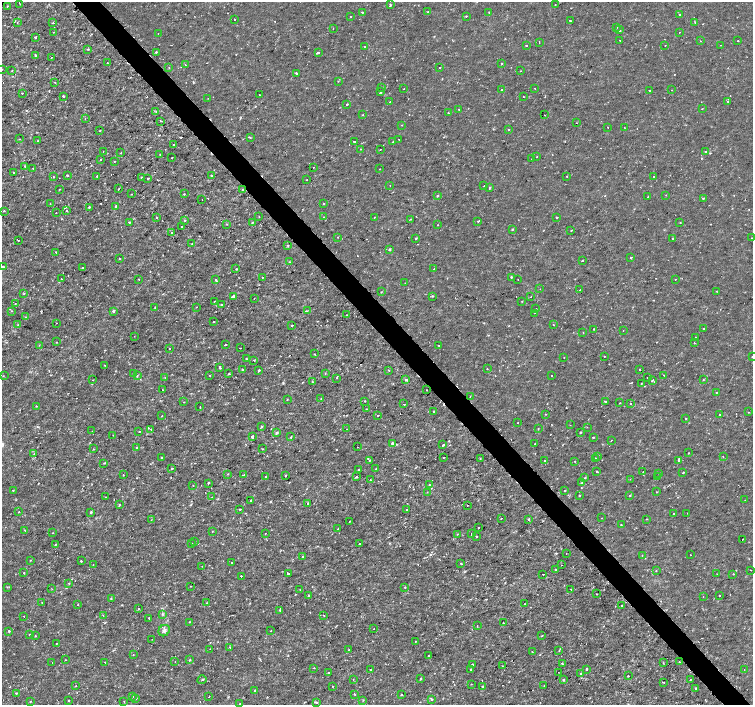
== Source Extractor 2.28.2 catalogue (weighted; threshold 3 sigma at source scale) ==
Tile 6 of 4 x 4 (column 2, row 2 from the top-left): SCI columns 1507-3008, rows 3020-4425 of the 6012 x 5975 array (HDU 1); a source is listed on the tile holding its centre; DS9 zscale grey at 2 x 2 block average (1 PNG px = mean of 2 x 2 image px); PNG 755 x 707 px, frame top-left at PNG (2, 2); each listed source drawn as its Kron ellipse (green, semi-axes under 4 px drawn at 4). Shown black and unused: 4% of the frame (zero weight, under 2 of 3 exposures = <1% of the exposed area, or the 3 px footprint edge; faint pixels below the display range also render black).
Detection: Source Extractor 2.28.2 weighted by HDU 2 'WHT'; one run over the whole footprint, this tile lists its part. Background 3.55e-06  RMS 8.1e-04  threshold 0.00366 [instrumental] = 3 sigma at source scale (4.5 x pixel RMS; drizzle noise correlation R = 1.50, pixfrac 1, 0.0396/0.0396 arcsec/px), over >= 5 px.
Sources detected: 483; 12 cosmic-ray / hot-pixel residue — neither listed nor drawn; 4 coinciding with a brighter row at this scale — not listed separately; the other 467 listed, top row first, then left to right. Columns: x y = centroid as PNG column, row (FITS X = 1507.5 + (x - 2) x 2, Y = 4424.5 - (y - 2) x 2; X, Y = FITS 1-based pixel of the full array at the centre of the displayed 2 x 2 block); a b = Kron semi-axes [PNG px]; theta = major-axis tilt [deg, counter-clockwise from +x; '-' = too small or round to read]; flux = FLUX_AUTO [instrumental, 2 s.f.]
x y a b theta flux
19 3 2 2 - 0.094
390 5 3 2 - 0.19
555 5 2 2 - 0.072
7 6 2 2 - 0.24
362 12 2 2 - 0.45
428 12 2 2 - 0.16
489 12 2 2 - 0.13
679 14 2 2 - 0.46
350 16 2 2 - 0.088
466 16 2 2 - 0.11
234 19 2 2 - 0.18
570 21 2 2 - 0.66
695 22 2 2 - 0.19
17 23 2 2 - 0.088
53 23 3 2 - 0.1
616 27 3 2 - 0.11
333 29 2 2 - 0.15
620 30 2 2 - 0.49
54 32 2 2 - 0.14
679 32 2 2 - 0.055
158 34 2 2 - 0.1
35 37 2 2 - 0.45
620 40 2 2 - 0.23
700 41 2 2 - 0.086
738 41 2 2 - 0.25
539 43 2 2 - 0.068
526 45 2 2 - 0.34
665 45 2 2 - 0.088
720 45 2 2 - 0.066
364 47 2 2 - 0.37
88 49 2 2 - 0.34
156 52 2 2 - 0.23
319 52 2 2 - 0.5
35 55 2 2 - 0.24
51 57 2 2 - 0.1
107 63 2 2 - 0.077
502 63 2 2 - 0.13
185 64 2 2 - 0.066
169 68 2 2 - 0.11
440 68 2 2 - 0.13
2 69 2 2 - 0.12
12 70 2 2 - 0.091
521 71 2 2 - 0.087
296 73 2 2 - 0.47
338 81 2 2 - 0.13
55 82 3 2 - 0.11
382 87 2 2 - 0.088
535 88 2 2 - 0.27
404 89 2 2 - 0.2
502 89 2 2 - 0.44
649 90 2 2 - 0.31
672 90 2 2 - 0.069
381 92 2 2 - 0.34
22 93 2 2 - 0.36
260 95 2 2 - 0.11
63 96 2 2 - 0.42
523 96 2 2 - 0.076
208 98 2 2 - 0.071
728 101 3 2 - 0.12
390 102 2 2 - 0.092
347 104 2 2 - 0.32
702 109 2 2 - 0.098
459 110 2 2 - 0.18
156 111 3 2 - 0.2
448 113 2 2 - 0.18
363 115 2 2 - 0.15
544 115 2 2 - 0.09
85 119 2 2 - 0.082
160 121 2 2 - 0.24
576 123 2 2 - 0.085
401 125 2 2 - 0.14
608 127 2 2 - 0.088
624 127 2 2 - 0.061
508 129 2 2 - 0.13
100 130 2 2 - 0.18
250 138 2 2 - 0.13
19 139 2 2 - 0.13
399 139 2 2 - 0.16
37 141 2 2 - 0.069
354 141 2 2 - 0.36
393 142 2 2 - 0.3
174 145 2 2 - 0.46
361 149 2 2 - 0.098
380 149 2 2 - 0.095
103 151 2 2 - 0.071
705 152 3 2 - 0.17
121 153 2 2 - 0.38
160 154 2 2 - 0.1
537 157 2 2 - 0.14
172 158 2 2 - 0.25
101 159 2 2 - 0.11
532 159 2 2 - 0.12
115 161 2 2 - 0.083
25 166 2 2 - 0.27
313 167 2 2 - 0.23
33 168 2 2 - 0.099
380 169 2 2 - 0.074
14 172 2 2 - 0.12
67 175 2 2 - 0.22
97 176 2 2 - 0.13
211 176 2 2 - 0.38
567 176 2 2 - 0.13
653 176 2 2 - 0.26
53 177 2 2 - 0.21
142 177 2 2 - 0.15
148 178 2 2 - 0.3
307 180 2 2 - 0.23
390 186 2 2 - 0.062
484 186 2 2 - 0.091
489 188 3 2 - 0.2
60 189 2 2 - 0.11
118 189 2 2 - 0.2
242 190 3 3 - 0.31
132 194 2 2 - 0.17
184 194 3 2 - 0.12
666 195 2 2 - 0.12
437 196 2 2 - 0.29
648 197 2 2 - 0.11
703 198 2 2 - 0.17
202 200 2 2 - 0.091
324 203 2 2 - 0.14
50 204 2 2 - 0.13
116 206 2 2 - 0.62
89 207 2 2 - 0.25
66 210 2 2 - 0.18
4 211 2 2 - 0.14
56 213 2 2 - 0.16
259 216 2 2 - 0.11
156 217 3 2 - 0.15
324 217 2 2 - 0.067
556 217 2 2 - 0.24
374 218 2 2 - 0.13
411 219 2 2 - 0.073
185 220 2 2 - 0.14
478 221 2 2 - 0.13
129 222 2 2 - 0.29
252 222 3 2 - 0.1
680 223 2 2 - 0.1
227 224 2 2 - 0.081
437 225 2 2 - 0.11
182 227 2 2 - 0.24
512 229 3 2 - 0.17
571 231 2 2 - 0.11
172 233 2 2 - 0.41
337 237 2 2 - 0.11
416 238 3 2 - 0.19
672 238 2 2 - 0.21
752 238 2 2 - 0.12
18 240 2 2 - 0.16
192 244 3 2 - 0.15
288 245 3 2 - 0.23
389 249 2 2 - 0.35
56 252 2 2 - 0.37
631 257 2 2 - 0.32
120 258 2 2 - 0.12
582 261 2 2 - 0.11
289 262 3 2 - 0.16
3 267 2 2 - 0.79
82 267 2 2 - 0.26
236 269 2 2 - 0.095
434 269 2 2 - 0.094
262 277 2 2 - 0.25
511 277 2 2 - 0.4
61 279 2 2 - 0.13
139 279 2 2 - 0.14
675 279 2 2 - 0.46
216 280 2 2 - 0.67
518 280 2 2 - 0.15
405 283 2 2 - 0.075
540 289 2 2 - 0.082
580 290 2 2 - 0.11
716 291 3 2 - 0.12
381 292 2 2 - 0.11
24 294 2 2 - 0.13
233 296 2 2 - 1.2
433 296 2 2 - 0.14
531 296 2 2 - 0.11
254 298 2 2 - 0.09
214 301 2 2 - 0.13
522 301 2 2 - 0.092
15 304 3 2 - 0.15
221 305 2 2 - 0.26
155 307 2 2 - 0.089
196 307 2 2 - 0.092
536 309 2 2 - 0.25
12 311 3 2 - 0.17
113 311 3 2 - 0.32
307 311 3 2 - 0.11
535 313 2 2 - 0.095
346 315 2 2 - 0.41
26 317 2 2 - 0.089
214 322 2 2 - 0.15
57 323 2 2 - 0.11
18 325 3 2 - 0.11
292 325 2 2 - 0.27
553 325 2 2 - 0.18
594 329 2 2 - 0.14
704 329 2 2 - 0.14
623 330 2 2 - 0.081
583 332 2 2 - 0.097
134 336 2 2 - 0.075
695 338 2 2 - 0.38
57 342 2 2 - 0.22
695 343 2 2 - 0.11
225 344 2 2 - 0.24
39 345 2 2 - 0.072
439 345 2 2 - 0.19
240 348 2 2 - 0.2
169 349 2 2 - 0.33
314 354 2 2 - 0.19
604 356 2 2 - 0.25
752 357 2 2 - 0.28
564 358 2 2 - 0.15
246 359 2 2 - 0.19
254 360 2 2 - 0.32
104 365 2 2 - 0.11
220 367 3 2 - 0.39
487 368 2 2 - 0.21
242 369 2 2 - 0.32
259 370 3 2 - 0.32
389 370 2 2 - 0.13
640 370 2 2 - 0.58
134 373 2 2 - 0.66
325 373 2 2 - 0.14
229 374 2 2 - 0.19
552 375 2 2 - 0.44
664 375 2 2 - 0.29
3 376 2 2 - 0.099
137 376 3 2 - 0.12
210 376 2 2 - 0.23
647 377 2 2 - 0.085
165 378 2 2 - 0.24
337 378 2 2 - 0.2
93 380 2 2 - 0.1
406 380 3 3 - 0.32
652 380 2 2 - 0.51
703 380 2 2 - 0.11
312 382 3 2 - 0.13
641 384 2 2 - 0.088
162 390 2 2 - 0.12
427 390 2 2 - 0.13
716 392 2 2 - 0.11
470 396 2 2 - 0.087
287 399 2 2 - 0.12
321 399 2 2 - 0.093
365 401 2 2 - 0.14
184 402 2 2 - 0.13
605 402 2 2 - 0.26
620 403 2 2 - 0.12
630 403 2 2 - 0.31
404 404 2 2 - 0.43
36 406 2 2 - 0.11
200 406 2 2 - 0.087
366 409 2 2 - 0.066
433 412 2 2 - 0.25
749 412 2 2 - 0.13
546 414 2 2 - 0.083
720 415 2 2 - 0.35
162 416 2 2 - 0.13
378 416 2 2 - 0.31
686 419 2 2 - 0.14
518 423 2 2 - 0.12
570 425 2 2 - 0.079
262 426 3 2 - 0.18
587 427 2 2 - 0.26
151 429 2 2 - 0.11
347 429 2 2 - 0.07
538 429 2 2 - 0.11
92 431 2 2 - 0.097
139 432 2 2 - 0.11
580 432 3 2 - 0.18
276 433 3 3 - 0.34
113 435 2 2 - 0.098
252 437 2 2 - 0.85
291 437 2 2 - 0.18
593 437 2 2 - 0.28
611 440 2 2 - 0.3
392 443 3 2 - 0.64
535 444 2 2 - 0.14
443 445 2 2 - 0.34
137 447 2 2 - 0.15
358 447 2 2 - 0.12
93 449 2 2 - 0.077
262 449 3 2 - 0.1
688 453 2 2 - 0.092
34 454 2 2 - 0.13
723 456 2 2 - 0.076
161 457 2 2 - 0.099
444 457 2 2 - 0.08
597 457 2 2 - 0.13
480 458 3 2 - 0.14
596 458 2 2 - 0.48
369 460 3 2 - 0.29
545 460 2 2 - 0.18
679 460 2 2 - 1.8
575 462 2 2 - 0.12
104 463 2 2 - 0.13
172 468 3 2 - 0.17
376 468 3 2 - 0.11
359 470 2 2 - 8.5
597 471 3 2 - 0.17
643 472 2 2 - 0.13
659 473 2 2 - 0.097
683 473 2 2 - 0.18
228 474 2 2 - 0.14
123 475 2 2 - 0.09
244 475 2 2 - 0.14
285 476 3 2 - 0.26
266 477 2 2 - 0.12
356 477 2 2 - 0.31
658 477 2 2 - 0.12
585 478 2 2 - 0.22
630 479 2 2 - 0.075
370 480 2 2 - 0.12
208 483 2 2 - 0.26
582 483 3 2 - 0.13
429 485 2 2 - 0.46
193 486 2 2 - 0.083
13 490 2 2 - 0.25
565 490 2 2 - 0.19
427 492 2 2 - 0.072
657 492 2 2 - 0.1
579 495 2 2 - 0.21
630 495 2 2 - 0.34
106 497 2 2 - 0.063
212 497 2 2 - 0.08
251 500 2 2 - 0.39
745 500 2 2 - 0.085
308 503 2 2 - 0.97
119 505 3 2 - 0.22
467 505 2 2 - 0.084
240 509 2 2 - 0.71
406 509 2 2 - 0.2
19 512 2 2 - 0.37
91 512 3 2 - 0.29
687 513 2 2 - 0.064
674 514 3 2 - 0.41
501 518 2 2 - 0.27
602 518 2 2 - 0.12
529 519 3 2 - 0.19
646 519 2 2 - 0.11
151 520 2 2 - 0.081
350 521 2 2 - 0.23
621 525 2 2 - 0.12
478 527 2 2 - 0.15
338 529 2 2 - 0.15
25 530 2 2 - 0.28
212 531 2 2 - 0.088
53 533 2 2 - 0.077
265 533 2 2 - 0.077
471 533 2 2 - 0.12
457 534 2 2 - 0.1
476 536 2 2 - 0.15
742 539 2 2 - 0.14
195 542 2 2 - 0.11
359 543 2 2 - 0.26
56 544 2 2 - 0.2
191 544 2 2 - 0.22
566 553 2 2 - 0.1
642 555 2 2 - 0.1
690 555 2 2 - 0.078
303 556 2 2 - 0.33
30 560 3 2 - 0.093
81 561 2 2 - 0.55
232 563 2 2 - 0.24
461 563 3 2 - 0.14
93 565 2 2 - 0.067
561 565 2 2 - 0.12
202 566 2 2 - 0.075
556 569 2 2 - 0.53
751 570 2 2 - 0.21
656 571 2 2 - 0.092
24 573 2 2 - 0.14
288 574 2 2 - 0.31
543 574 2 2 - 0.09
717 574 2 2 - 0.077
733 574 2 2 - 0.31
241 576 2 2 - 0.74
69 583 3 2 - 0.14
190 586 2 2 - 0.087
7 587 3 2 - 0.15
405 588 3 2 - 0.11
52 589 2 2 - 0.084
571 589 2 2 - 0.084
300 590 2 2 - 0.12
597 594 2 2 - 0.089
308 595 2 2 - 0.16
719 595 2 2 - 0.13
703 596 2 2 - 0.065
111 598 3 2 - 0.18
42 602 2 2 - 0.17
207 603 3 2 - 0.13
78 604 2 2 - 0.11
524 604 2 2 - 0.082
622 606 2 2 - 0.17
138 608 2 2 - 0.37
280 610 2 2 - 0.5
162 614 4 2 - 0.2
103 615 2 2 - 0.08
324 615 2 2 - 0.15
24 616 2 2 - 0.076
149 618 2 2 - 0.22
189 622 2 2 - 0.11
503 623 2 2 - 0.11
477 626 2 2 - 0.12
374 629 2 2 - 0.062
9 631 2 2 - 0.55
164 631 6 5 - 0.64
271 631 2 2 - 0.11
30 634 2 2 - 0.18
542 635 2 2 - 0.13
35 636 2 2 - 0.16
152 639 2 2 - 0.05
415 641 2 2 - 0.12
56 643 2 2 - 0.1
230 647 3 2 - 0.12
210 649 2 2 - 0.086
349 650 2 2 - 0.18
559 651 3 2 - 0.11
532 652 2 2 - 0.17
133 655 2 2 - 0.17
429 656 2 2 - 0.42
65 660 2 2 - 0.14
190 660 3 3 - 0.21
175 661 2 2 - 0.062
52 662 2 2 - 0.15
105 662 2 2 - 0.11
679 662 2 2 - 0.098
562 663 2 2 - 0.19
663 663 3 2 - 0.11
472 664 2 2 - 0.38
502 666 2 2 - 0.093
314 668 2 2 - 0.13
471 669 2 2 - 0.25
587 669 2 2 - 1.1
371 670 2 2 - 0.28
744 670 2 2 - 0.058
558 672 2 2 - 0.059
328 673 2 2 - 0.37
581 673 2 2 - 0.23
628 676 2 2 - 0.37
353 679 2 2 - 0.098
421 679 2 2 - 0.19
690 679 2 2 - 0.14
202 680 4 2 - 0.16
563 680 2 2 - 0.41
663 682 3 2 - 0.11
471 684 2 2 - 0.13
75 686 2 2 - 0.1
333 686 2 2 - 0.11
482 686 2 2 - 0.25
544 686 2 2 - 0.16
696 688 2 2 - 0.16
255 690 2 2 - 0.41
16 693 2 2 - 0.16
355 694 2 2 - 0.19
402 695 2 2 - 0.24
132 697 2 2 - 0.31
209 697 2 2 - 0.17
136 698 2 2 - 0.44
432 699 3 2 - 0.27
69 700 2 2 - 0.12
363 700 2 2 - 0.15
30 701 2 2 - 0.14
124 702 2 2 - 0.12
316 703 3 2 - 0.18
240 704 2 2 - 0.54
Isophote crosses this tile's border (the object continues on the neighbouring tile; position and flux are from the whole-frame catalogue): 3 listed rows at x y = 2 69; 3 267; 752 357
Diffuse or blended objects may show on this block-average render without a row.